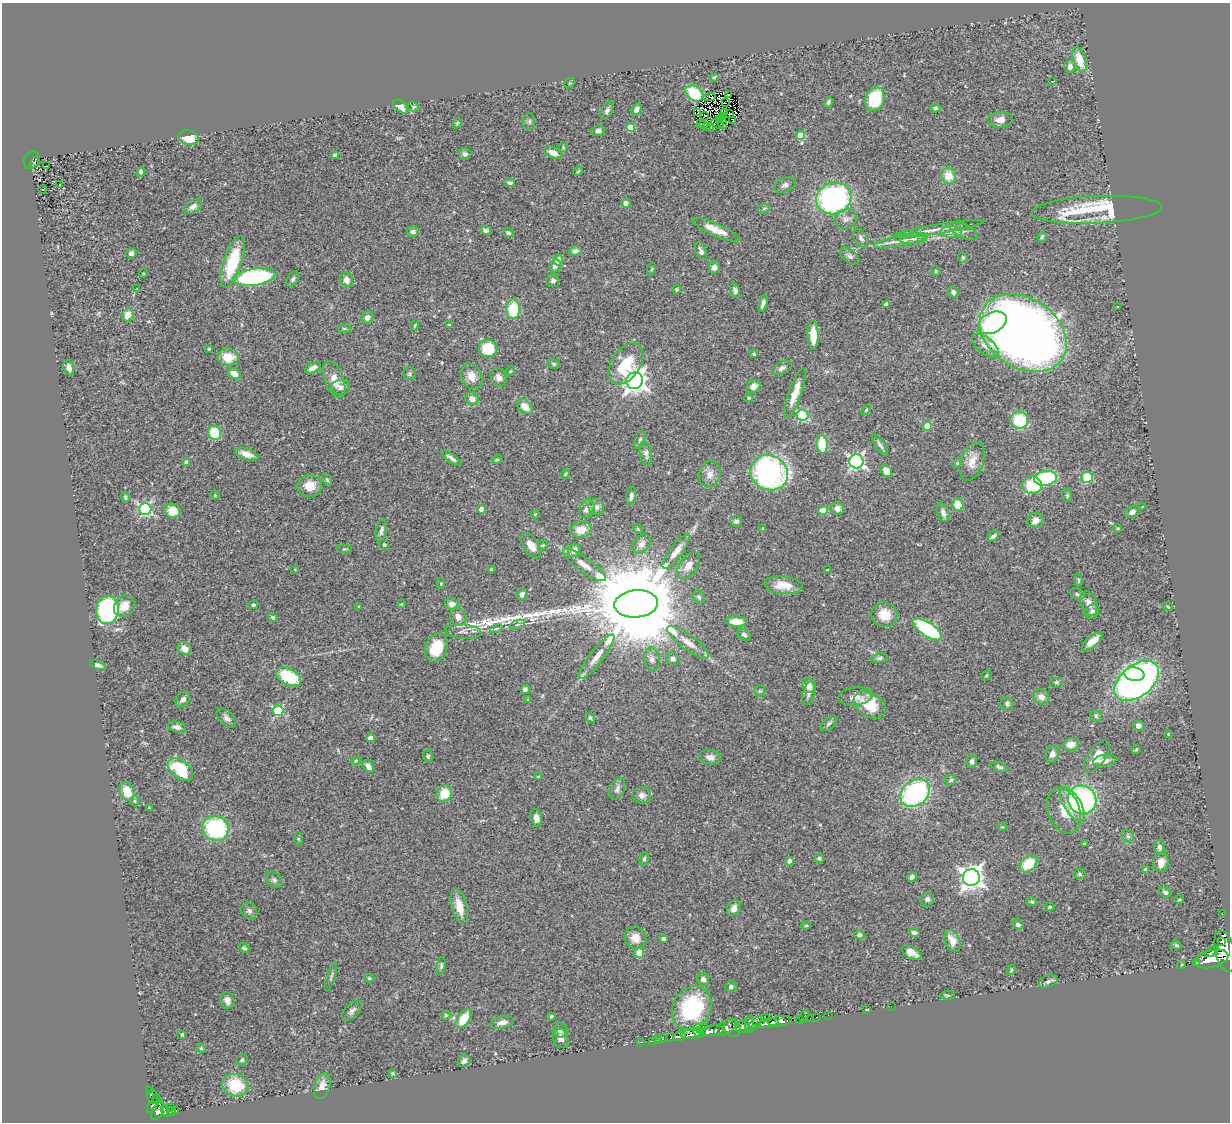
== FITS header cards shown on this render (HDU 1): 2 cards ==
NAXIS1  =                 1228
NAXIS2  =                 1120

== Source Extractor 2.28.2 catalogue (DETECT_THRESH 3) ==
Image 1228 x 1120 px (HDU 1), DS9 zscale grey, 1 PNG px = 1 image px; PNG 1232 x 1124 px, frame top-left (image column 1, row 1120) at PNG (2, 3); each listed source drawn as its Kron ellipse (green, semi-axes under 4 px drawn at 4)
Background 0.403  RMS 0.033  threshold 0.0977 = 3 sigma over >= 5 px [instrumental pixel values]
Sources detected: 372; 5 with non-positive FLUX_AUTO (blend fragments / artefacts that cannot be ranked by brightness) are neither listed nor drawn; the other 367 listed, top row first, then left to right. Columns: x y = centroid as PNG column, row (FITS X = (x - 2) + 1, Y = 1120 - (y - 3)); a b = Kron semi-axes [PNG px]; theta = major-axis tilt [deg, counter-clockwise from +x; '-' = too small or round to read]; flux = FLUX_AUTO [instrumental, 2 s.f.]
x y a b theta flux
1080 60 13 6 -71 38
1070 67 6 5 - 11
714 77 4 3 - 2.2
1052 81 2 2 - 2
570 83 6 4 42 2.6
694 93 10 7 -34 84
728 95 4 2 - 2.9
710 97 6 2 5 0.039
875 99 12 9 73 100
828 102 5 4 - 4.6
726 103 2 2 - 1.7
401 106 8 5 -40 16
413 107 6 4 -21 3.2
935 108 5 4 - 5.5
636 109 6 4 60 9
607 110 10 5 63 7
698 112 3 2 - 3.5
724 113 4 2 - 0.4
729 113 3 2 - 1.5
705 116 4 2 - 1.9
723 117 4 2 - 1.6
719 119 4 2 - 4.8
733 120 3 2 - 2.8
1000 120 12 8 6 14
529 121 8 6 87 5
457 123 5 4 - 2.7
700 123 2 2 - 2.1
722 123 6 2 -60 0.13
718 124 7 3 -26 0.54
704 125 3 2 - 3.5
631 127 4 4 - 39
707 127 3 2 - 6.1
710 128 3 2 - 3.8
598 131 7 5 9 6.4
800 135 4 4 - 53
189 138 10 7 -11 41
563 147 5 3 - 2.6
553 153 9 5 -24 17
465 154 6 6 - 5.6
335 155 4 3 - 3.6
32 160 9 7 56 49
35 162 5 3 - 9.2
47 166 3 2 - 1.5
578 171 5 4 - 2.6
141 172 5 4 - 4.9
948 176 8 7 - 34
510 183 5 3 - 5
60 184 3 3 - 13
785 185 11 7 24 9.3
43 189 4 3 - 1.7
834 198 18 15 21 460
626 203 5 4 - 11
193 207 10 6 32 11
764 209 6 4 17 3.5
1097 210 65 13 2 250
846 219 11 9 26 11
939 229 46 5 10 27
485 230 5 4 - 5.1
716 230 25 6 -23 31
413 231 5 5 - 8.5
964 231 15 6 -25 11
951 232 11 5 1 13
508 233 5 4 - 5.3
1042 237 5 4 - 3.3
861 238 10 6 -55 8.6
913 239 14 5 4 9.3
901 241 27 5 11 21
575 251 6 5 - 7.1
701 251 9 5 -67 7.3
131 253 5 5 - 5.9
850 256 11 6 -36 8.2
963 257 5 5 - 3.7
558 260 5 5 - 30
233 262 27 9 71 120
555 266 7 6 - 9.1
714 267 6 5 - 9.9
652 269 6 4 70 2.4
936 271 5 4 - 2.5
144 273 5 3 - 1.8
254 277 21 8 8 310
293 279 8 5 59 5.7
347 280 7 6 - 13
553 280 6 6 - 6.3
137 289 4 2 - 1.5
677 289 4 3 - 2.9
735 291 7 5 -75 6
953 292 6 5 - 5.4
763 303 9 3 73 7.7
886 304 4 4 - 4.3
1118 307 3 2 - 1.6
513 309 10 7 87 88
128 315 7 5 65 29
367 317 7 6 - 9.2
992 323 15 10 28 130
415 325 5 3 - 2.3
449 325 4 3 - 3.1
344 329 6 3 -9 2.5
1023 333 47 34 -34 2700
813 335 14 5 -89 38
985 346 16 8 -39 17
488 348 9 8 - 71
209 349 3 3 - 2.3
754 354 4 3 - 4.7
228 357 10 8 -5 41
554 364 6 5 - 3.9
626 364 23 14 56 94
69 368 8 5 -71 12
313 368 9 4 27 11
782 368 11 6 25 8.8
511 371 5 3 - 1.7
234 374 7 5 -34 20
409 374 6 6 - 3.9
472 376 13 10 -66 23
498 377 9 7 -70 11
334 380 19 9 -69 29
635 381 8 8 - 1800
754 386 7 6 - 14
340 387 9 7 5 9.3
795 393 26 6 70 34
749 398 4 3 - 2.3
472 399 7 6 - 13
525 407 9 6 -42 25
866 410 6 3 46 2.3
803 415 5 5 - 170
1019 420 9 8 - 110
927 426 4 4 - 74
214 433 7 6 - 65
640 440 9 5 75 5.5
822 444 9 5 -86 66
880 445 12 4 -56 6.7
247 454 12 5 -18 19
646 454 12 6 -80 8.7
451 458 12 4 -35 7.9
497 460 5 4 - 2.8
856 461 7 7 - 580
972 461 20 11 70 28
186 462 4 4 - 9.1
957 463 5 4 - 2.6
887 471 6 5 - 27
769 473 19 17 -29 490
565 474 5 4 - 2.7
710 474 13 10 72 17
1087 477 5 5 - 140
1045 478 11 7 8 170
327 480 7 4 -62 3.3
1032 485 10 8 0 80
310 486 12 11 - 30
215 495 5 4 - 2.1
1067 495 6 5 - 3.5
631 496 9 5 80 8.9
125 497 5 4 - 3.6
958 505 6 5 - 44
596 507 8 7 - 9.3
1143 507 4 3 - 2.3
837 508 7 6 - 12
145 509 6 6 - 340
481 509 4 4 - 16
587 509 10 7 65 12
823 510 4 4 - 53
172 511 8 7 - 34
1132 512 7 5 36 9
943 513 9 6 -70 10
535 514 4 3 - 2.1
1035 520 8 7 - 15
736 521 6 5 - 5.5
1118 528 4 3 - 2.3
638 529 5 4 - 2.5
763 529 3 3 - 4.5
381 530 11 5 78 8
581 530 10 8 11 31
993 536 6 3 34 5.8
642 544 11 7 46 13
384 545 5 4 - 3
543 545 5 5 - 2.9
531 546 14 7 -57 24
344 549 7 3 -5 2.3
574 550 7 6 - 19
676 551 21 6 53 20
584 565 26 7 -36 26
688 565 15 8 54 20
295 569 3 2 - 1.8
492 569 4 3 - 4.6
828 570 4 2 - 2
1078 580 7 3 -79 2.9
441 584 5 4 - 2.1
783 585 19 9 -5 36
522 594 6 5 - 7.8
1077 594 8 5 -25 4.9
699 597 7 5 -49 4.9
402 604 4 3 - 2.3
452 604 7 6 - 12
636 604 22 14 5 57000
1089 604 13 7 -71 16
253 605 5 3 - 3
124 606 11 9 48 30
359 607 4 3 - 2
1168 607 5 3 - 2.2
107 610 14 11 80 410
1092 611 7 6 - 10
884 615 13 12 - 37
272 617 5 4 - 3.4
458 617 9 8 - 12
736 621 10 5 -3 34
517 625 8 3 19 3.3
496 629 6 4 19 3.5
927 629 17 6 -34 220
463 632 18 7 -6 12
744 635 7 5 -34 5.4
1092 641 13 5 39 21
688 642 25 7 -36 26
436 648 15 11 69 57
185 649 7 6 - 19
597 657 28 6 52 27
880 658 8 4 9 4.8
652 659 11 8 -78 11
673 659 7 6 - 7.2
98 665 8 4 -21 7
1134 674 10 7 -9 160
986 675 5 3 - 2.1
289 677 13 8 -29 110
1137 681 25 15 37 940
1056 682 7 5 0 3.7
808 686 7 6 - 16
525 690 5 4 - 6.4
760 691 5 5 - 3.2
809 693 12 6 72 8.5
855 696 17 9 6 19
1041 697 8 7 - 14
183 699 9 6 53 8.2
528 700 3 3 - 2
1007 704 6 6 - 4.4
870 705 17 11 -31 60
278 711 5 5 - 160
1096 716 6 5 - 3.9
226 718 12 7 -45 9.8
590 718 5 3 - 3.2
829 724 10 5 42 5.3
1138 726 5 5 - 8.1
177 727 9 5 -14 10
1168 734 4 4 - 2
370 738 4 4 - 11
1071 744 8 6 9 23
1136 749 4 3 - 2.8
1052 754 8 6 72 10
428 756 6 4 -82 4.3
1097 756 19 8 55 29
710 757 11 7 -7 10
356 761 5 4 - 2.3
1105 761 11 6 6 15
972 762 6 5 - 6.5
368 766 7 5 -52 11
999 767 9 4 -21 5.2
180 769 15 8 -39 110
538 777 3 3 - 2
951 780 6 4 17 3.7
617 789 11 7 68 9.8
127 792 10 7 -68 45
444 793 8 7 - 43
915 793 16 12 41 340
642 795 9 8 - 12
1082 800 15 13 -39 410
135 801 5 4 - 3.1
1072 804 19 8 -58 59
149 808 4 3 - 2.3
1064 811 23 16 -69 43
536 818 9 5 -77 13
1002 827 5 3 - 2
216 828 13 12 - 230
1128 836 7 5 -45 4.7
298 839 6 4 -88 3.2
1084 844 3 2 - 2.1
1159 847 7 5 -86 7.3
819 858 5 4 - 3.9
644 859 6 4 80 3.9
789 861 4 4 - 13
1161 863 9 7 70 23
1028 864 10 7 44 69
1146 870 4 4 - 10
1080 874 6 5 - 3.6
912 877 5 4 - 6.2
971 878 8 8 - 1600
274 880 9 6 -45 6.4
1165 892 6 5 - 5.4
927 899 8 6 58 7.6
1179 900 5 3 - 2
1032 902 5 4 - 3.4
459 906 18 7 -75 33
1050 907 5 4 - 2.4
734 908 8 6 64 14
249 911 8 7 - 7.5
1222 914 2 2 - 6
1018 924 6 5 - 6.4
806 925 4 4 - 2.4
914 933 5 3 - 6.2
859 935 5 4 - 6.7
635 938 11 11 - 25
663 939 4 3 - 5.7
952 941 11 7 -67 27
1222 942 4 3 - 280
1176 945 5 3 - 2.9
244 948 6 4 -38 4.3
1225 951 21 9 -76 2500
1212 952 8 3 34 280
639 953 5 5 - 23
911 953 10 5 -27 20
1212 959 17 8 15 1900
1197 963 3 3 - 64
1181 965 4 2 - 1.5
441 966 9 4 80 4.4
1011 970 5 3 - 2.5
331 976 15 3 73 5.4
369 978 5 4 - 2.9
703 979 6 5 - 8.7
1048 981 10 5 20 7.2
731 987 6 5 - 5.3
947 995 7 3 0 2.9
227 1000 8 7 - 10
891 1006 2 2 - 63
692 1008 23 19 60 190
867 1009 3 2 - 1.3
352 1011 12 6 47 9.2
446 1015 4 4 - 3.2
828 1015 2 2 - 5
551 1016 3 3 - 2.3
804 1016 6 3 64 46
765 1017 2 2 - 30
816 1017 2 2 - 4.3
810 1018 2 2 - 3.1
463 1019 11 6 56 51
799 1019 3 2 - 4.7
780 1021 12 5 8 710
502 1023 12 5 12 13
767 1023 12 4 11 590
749 1024 8 4 81 200
755 1024 9 4 50 230
703 1027 4 2 - 100
742 1027 7 5 -21 290
697 1028 2 2 - 8.9
725 1028 12 6 31 550
732 1028 9 8 - 310
560 1030 7 7 - 7.7
712 1031 12 5 8 990
699 1033 6 3 -31 290
182 1034 4 3 - 2.5
690 1034 10 4 2 600
679 1036 6 4 14 180
671 1037 3 3 - 91
561 1038 10 7 -74 8.5
662 1039 4 3 - 40
657 1040 2 2 - 6.2
652 1041 3 2 - 10
640 1042 3 2 - 6.2
201 1048 5 4 - 4.3
242 1060 6 5 - 4.3
464 1061 7 6 - 8.6
392 1073 4 3 - 2.3
235 1085 13 11 -17 81
322 1086 13 7 73 19
149 1090 3 2 - 9.3
153 1097 7 5 -84 130
156 1099 4 3 - 46
153 1106 8 4 59 230
170 1107 2 2 - 1.8
158 1111 10 5 63 250
165 1111 6 4 -73 110
171 1111 4 3 - 100
176 1111 3 3 - 26
At the frame edge (FLAGS 8, measured only in part): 1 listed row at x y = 1225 951
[5 non-positive-flux detections neither listed nor drawn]